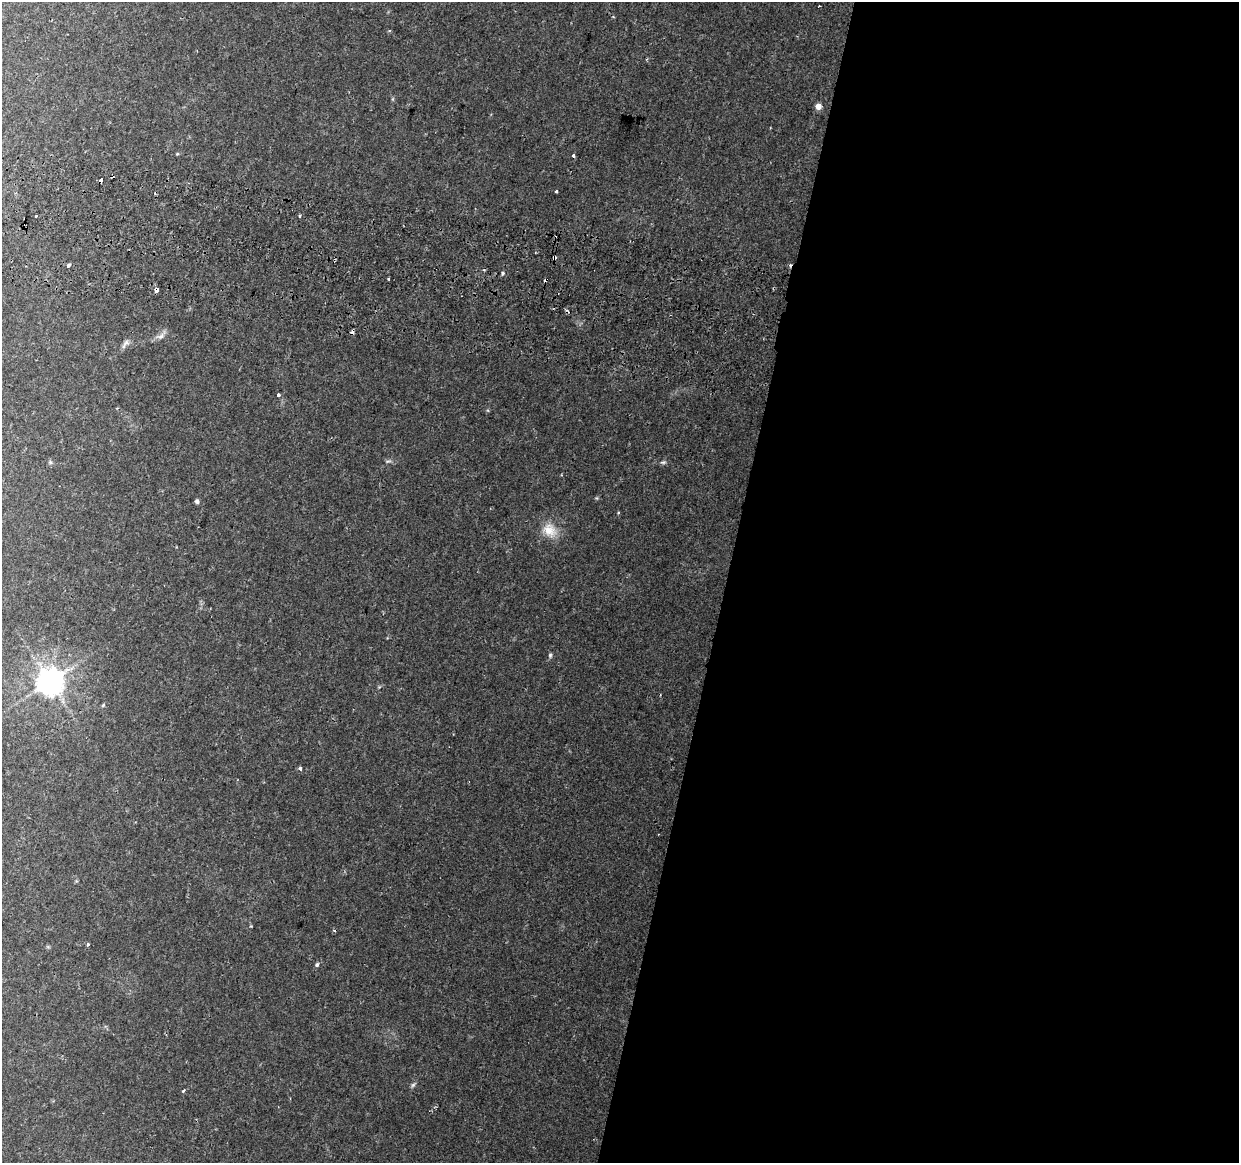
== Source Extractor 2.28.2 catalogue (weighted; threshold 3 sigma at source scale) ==
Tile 12 of 4 x 4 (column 4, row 3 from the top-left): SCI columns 3730-4966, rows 1494-2654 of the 4976 x 5248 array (HDU 1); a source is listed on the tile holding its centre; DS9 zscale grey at full resolution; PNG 1241 x 1165 px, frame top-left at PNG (2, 2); no overlay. Shown black and unused: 42% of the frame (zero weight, under 2 of 3 exposures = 3% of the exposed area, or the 3 px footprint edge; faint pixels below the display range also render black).
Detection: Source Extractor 2.28.2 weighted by HDU 2 'WHT'; one run over the whole footprint, this tile lists its part. Background 0.0332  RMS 0.0032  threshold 0.0145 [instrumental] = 3 sigma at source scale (4.5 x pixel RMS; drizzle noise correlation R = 1.50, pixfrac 1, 0.0396/0.0396 arcsec/px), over >= 5 px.
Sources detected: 39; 7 cosmic-ray / hot-pixel residue — not listed; the other 32 listed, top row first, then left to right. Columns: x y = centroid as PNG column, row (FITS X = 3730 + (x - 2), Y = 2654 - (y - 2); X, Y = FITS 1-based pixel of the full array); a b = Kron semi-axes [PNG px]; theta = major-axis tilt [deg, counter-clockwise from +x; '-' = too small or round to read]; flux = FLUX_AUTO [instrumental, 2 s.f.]
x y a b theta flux
389 31 5 3 - 0.3
818 106 5 4 - 3.6
177 154 5 4 - 0.37
573 155 4 3 - 0.76
101 180 4 3 - 2.3
556 191 3 3 - 0.58
36 216 3 3 - 0.62
299 216 3 3 - 1.3
24 226 2 2 - 0.33
555 257 4 3 - 3.4
68 265 4 3 - 1.7
503 273 5 4 - 0.57
389 279 3 2 - 0.43
156 290 4 3 - 6.2
160 336 15 8 18 1.9
126 342 11 7 39 1.3
278 395 3 3 - 1.6
388 461 10 4 17 0.7
50 462 5 5 - 0.49
663 462 8 5 7 0.69
597 498 6 3 -71 0.34
197 501 5 5 - 0.9
550 530 23 18 -45 6.3
550 655 7 5 -78 0.62
49 682 8 8 - 470
379 687 4 4 - 0.35
103 705 5 4 - 0.47
300 769 4 3 - 1.1
88 944 3 3 - 0.67
317 965 5 5 - 0.67
413 1085 10 5 53 0.73
183 1091 4 3 - 0.81
Overlapping masked pixels (flux is a lower limit): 4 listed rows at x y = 101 180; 24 226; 555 257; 156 290